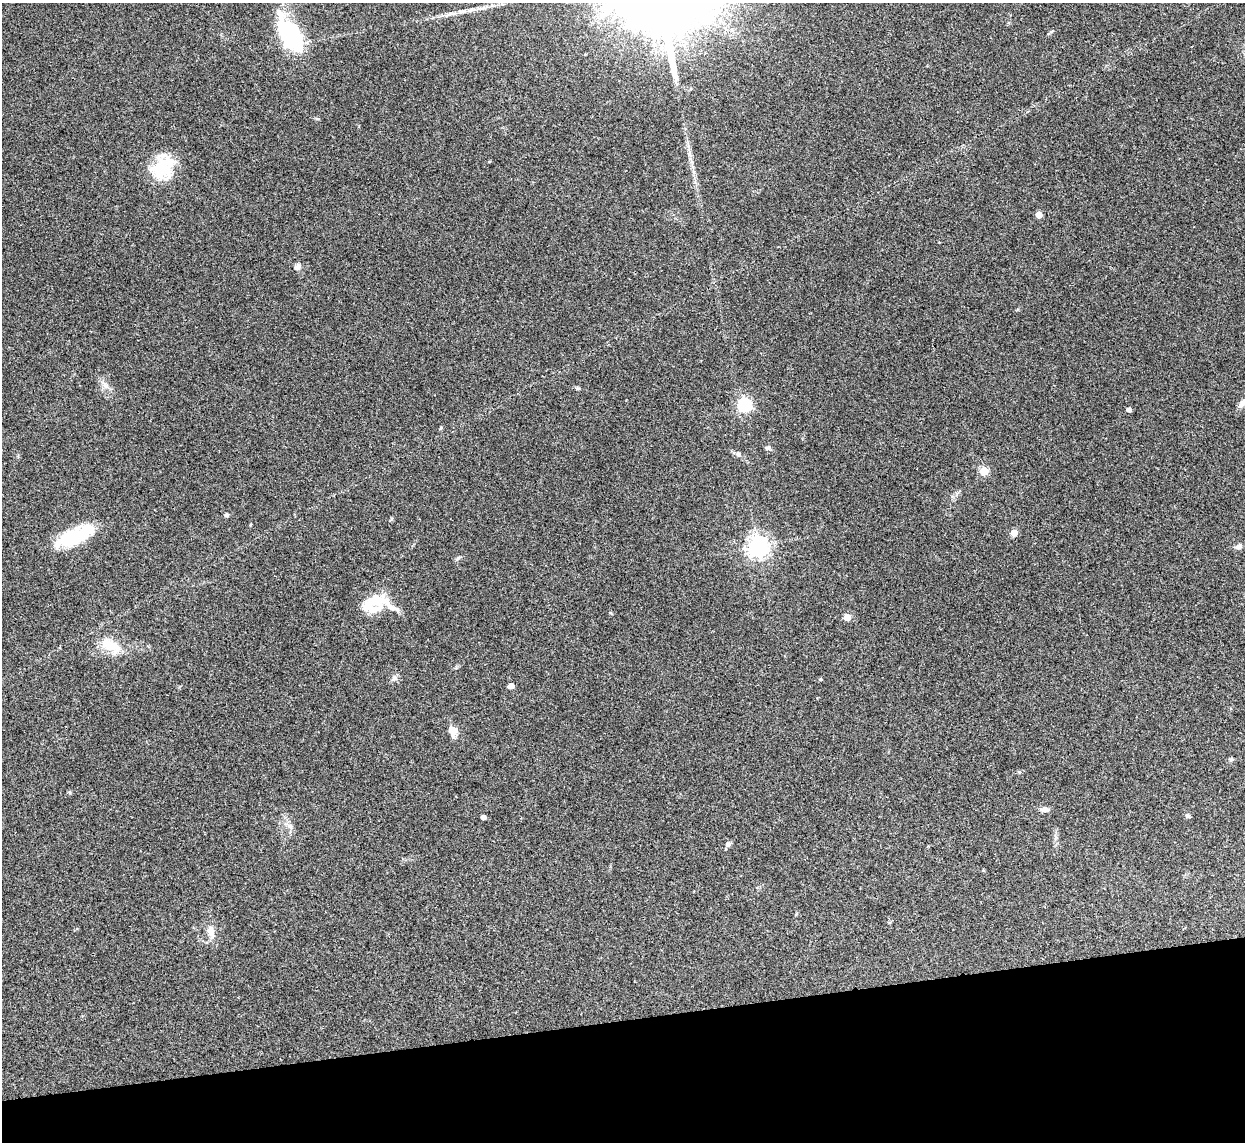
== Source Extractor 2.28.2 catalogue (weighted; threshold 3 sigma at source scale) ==
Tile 14 of 4 x 4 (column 2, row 4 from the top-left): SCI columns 1247-2489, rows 257-1396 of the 4975 x 4956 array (HDU 1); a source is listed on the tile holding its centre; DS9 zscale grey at full resolution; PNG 1247 x 1144 px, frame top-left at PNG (2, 3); no overlay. Shown black and unused: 11% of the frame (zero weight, under 3 of 4 exposures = <1% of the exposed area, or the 3 px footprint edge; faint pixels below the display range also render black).
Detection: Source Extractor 2.28.2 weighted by HDU 2 'WHT'; one run over the whole footprint, this tile lists its part. Background 0.166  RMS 0.007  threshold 0.0317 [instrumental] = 3 sigma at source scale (4.5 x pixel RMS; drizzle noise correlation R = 1.50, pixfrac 1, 0.05/0.05 arcsec/px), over >= 5 px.
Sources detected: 45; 3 inside a brighter object's white glare — not listed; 2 inside a brighter listed object's ellipse — not listed separately; the other 40 listed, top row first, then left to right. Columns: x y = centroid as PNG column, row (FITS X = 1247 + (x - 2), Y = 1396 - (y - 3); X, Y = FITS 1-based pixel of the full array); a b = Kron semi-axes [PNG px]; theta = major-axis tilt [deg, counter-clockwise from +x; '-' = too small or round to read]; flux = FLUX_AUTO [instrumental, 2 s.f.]
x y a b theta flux
471 10 17 5 15 4.3
448 14 10 3 21 1.8
1052 31 6 3 19 0.68
293 32 45 24 -81 57
317 119 6 4 -2 0.91
689 154 10 4 -83 2.5
489 162 4 3 - 0.6
163 168 30 24 65 30
1039 215 5 4 - 11
297 267 9 7 51 2.6
105 386 11 6 -45 3.6
577 388 6 5 - 1
1243 402 18 6 53 4.5
744 405 6 6 - 140
1129 410 4 4 - 2.4
768 448 7 6 - 1.5
738 454 8 6 -61 1.8
984 471 5 5 - 29
226 515 5 4 - 1.3
1014 533 5 5 - 12
73 537 38 16 22 38
758 546 7 7 - 480
1238 546 9 6 24 2.8
458 558 7 4 32 1.2
374 601 33 15 19 21
847 617 5 5 - 15
111 646 32 16 -31 16
394 678 9 7 73 2.5
821 679 5 3 - 0.64
511 686 5 4 - 7.3
453 730 14 12 -26 6
1231 759 6 5 - 1.2
1019 772 5 4 - 0.88
1045 810 10 6 5 3.2
1188 816 7 6 - 1.4
483 817 4 4 - 3.4
289 826 9 5 -20 2.3
728 844 7 7 - 2
983 870 4 3 - 0.7
211 931 14 8 -79 6.7
Isophote crosses this tile's border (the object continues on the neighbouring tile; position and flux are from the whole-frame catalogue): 1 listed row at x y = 1243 402
Unlisted compact peaks at least as high as the median listed source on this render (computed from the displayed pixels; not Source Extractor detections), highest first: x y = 441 427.